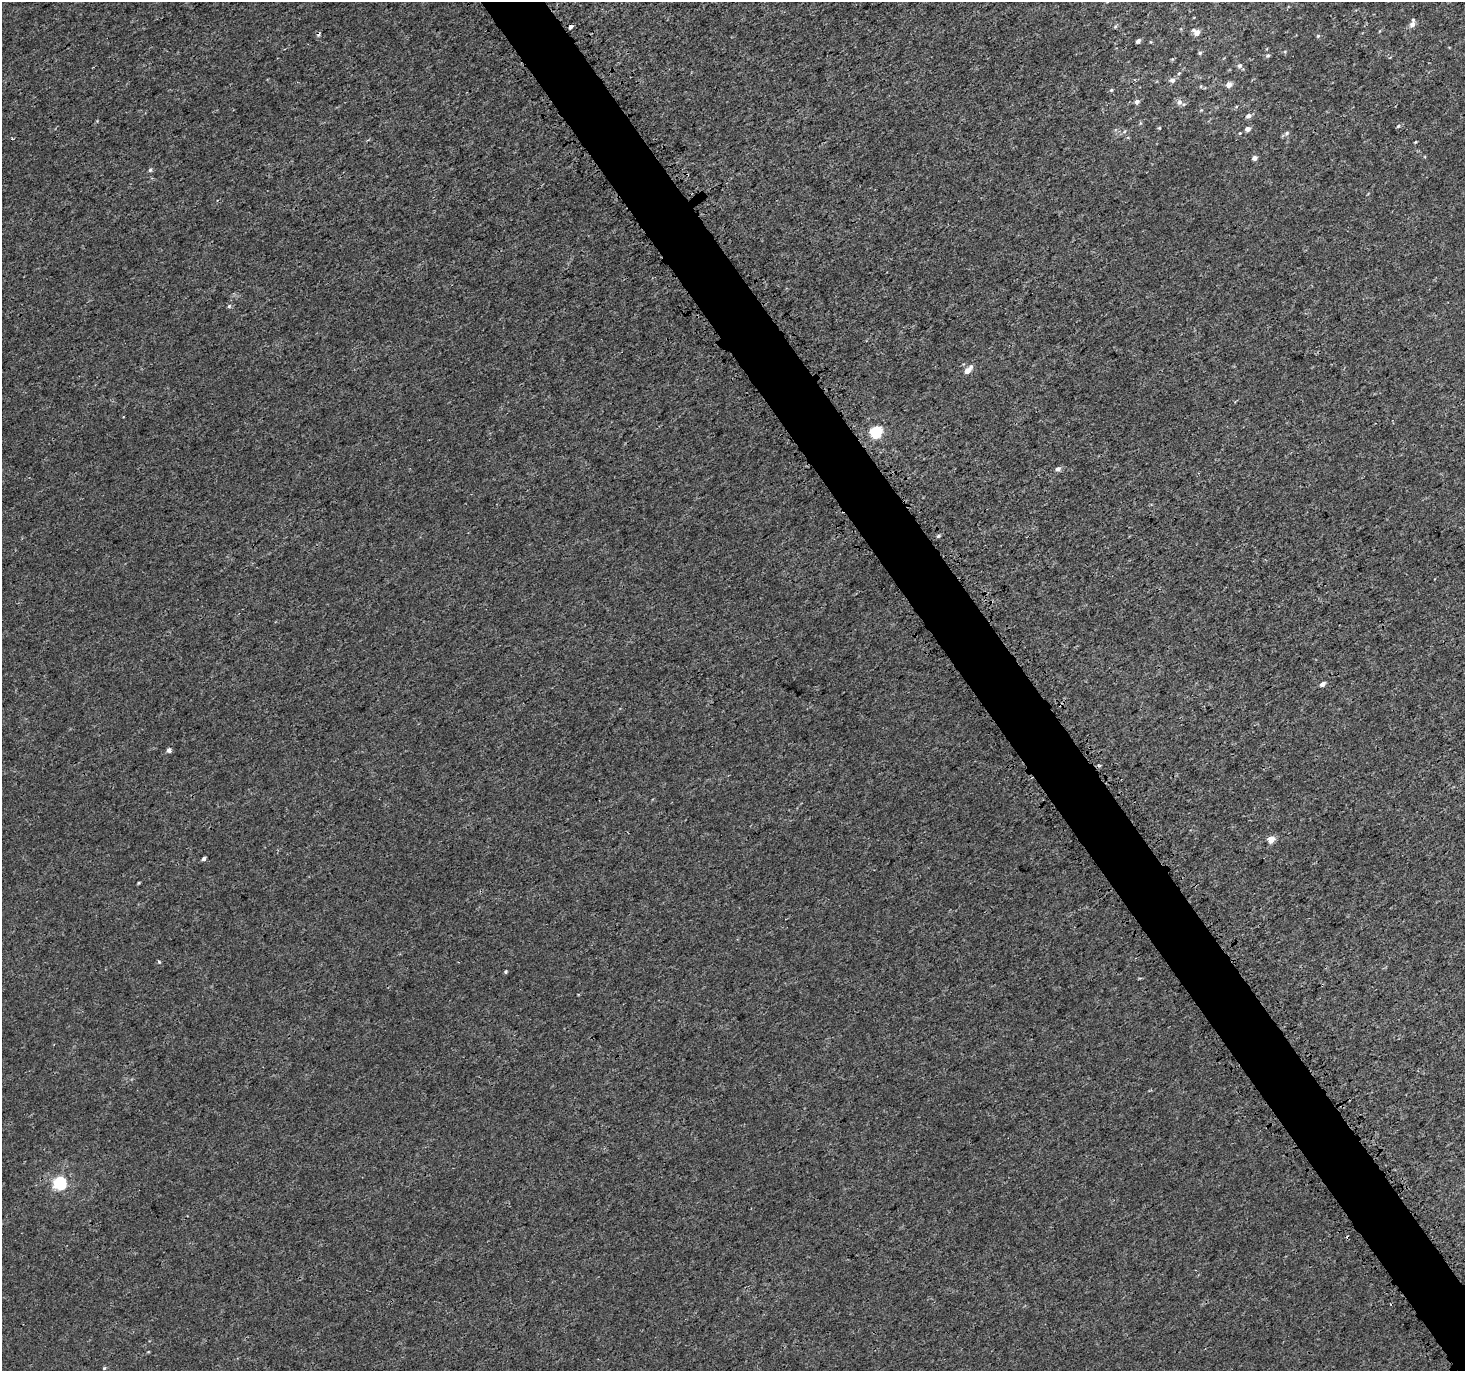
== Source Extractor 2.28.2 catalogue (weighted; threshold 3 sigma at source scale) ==
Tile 6 of 4 x 4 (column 2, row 2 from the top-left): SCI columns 1619-3081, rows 2975-4343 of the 6079 x 5979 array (HDU 1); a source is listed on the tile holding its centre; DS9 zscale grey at full resolution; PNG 1467 x 1373 px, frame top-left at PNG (2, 2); no overlay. Shown black and unused: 4% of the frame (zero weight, under 3 of 4 exposures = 5% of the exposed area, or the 3 px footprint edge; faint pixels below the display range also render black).
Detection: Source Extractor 2.28.2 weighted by HDU 2 'WHT'; one run over the whole footprint, this tile lists its part. Background 3.67e-04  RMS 0.0013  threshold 0.00591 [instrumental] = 3 sigma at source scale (4.5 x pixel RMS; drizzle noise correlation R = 1.50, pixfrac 1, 0.0396/0.0396 arcsec/px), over >= 5 px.
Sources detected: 42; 3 cosmic-ray / hot-pixel residue — not listed; the other 39 listed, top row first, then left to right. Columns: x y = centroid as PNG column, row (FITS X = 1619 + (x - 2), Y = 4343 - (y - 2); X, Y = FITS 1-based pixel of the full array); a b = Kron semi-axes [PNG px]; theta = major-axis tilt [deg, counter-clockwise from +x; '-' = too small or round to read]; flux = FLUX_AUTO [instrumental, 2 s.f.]
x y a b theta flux
1412 24 9 6 61 0.6
571 27 4 3 - 0.64
1115 27 5 4 - 0.14
1196 32 9 6 -41 0.9
1318 36 6 5 - 0.16
1138 41 4 4 - 0.32
1200 53 5 5 - 0.2
1268 56 5 5 - 0.23
1239 66 7 6 - 0.31
1179 73 5 4 - 0.15
1172 80 6 5 - 0.53
1229 85 5 5 - 0.81
1201 86 5 3 - 0.11
1111 90 4 4 - 0.15
1137 102 7 6 - 0.36
1179 102 8 7 - 0.53
1249 116 6 5 - 0.55
1398 126 5 5 - 0.19
1159 128 4 4 - 0.12
1247 129 5 4 - 0.68
1240 133 3 3 - 0.11
1287 133 7 5 19 0.3
1415 142 4 3 - 0.11
1254 158 5 4 - 0.56
150 170 5 5 - 0.2
229 306 5 5 - 0.21
968 370 10 5 47 0.99
876 432 6 5 - 13
1058 469 6 5 - 0.42
938 536 5 4 - 0.2
1323 684 5 4 - 0.62
169 750 5 5 - 0.42
1271 839 5 4 - 1.9
204 859 4 3 - 0.3
138 883 3 3 - 0.12
159 962 5 3 - 0.13
505 972 3 3 - 0.16
60 1183 6 6 - 18
104 1368 5 4 - 0.15